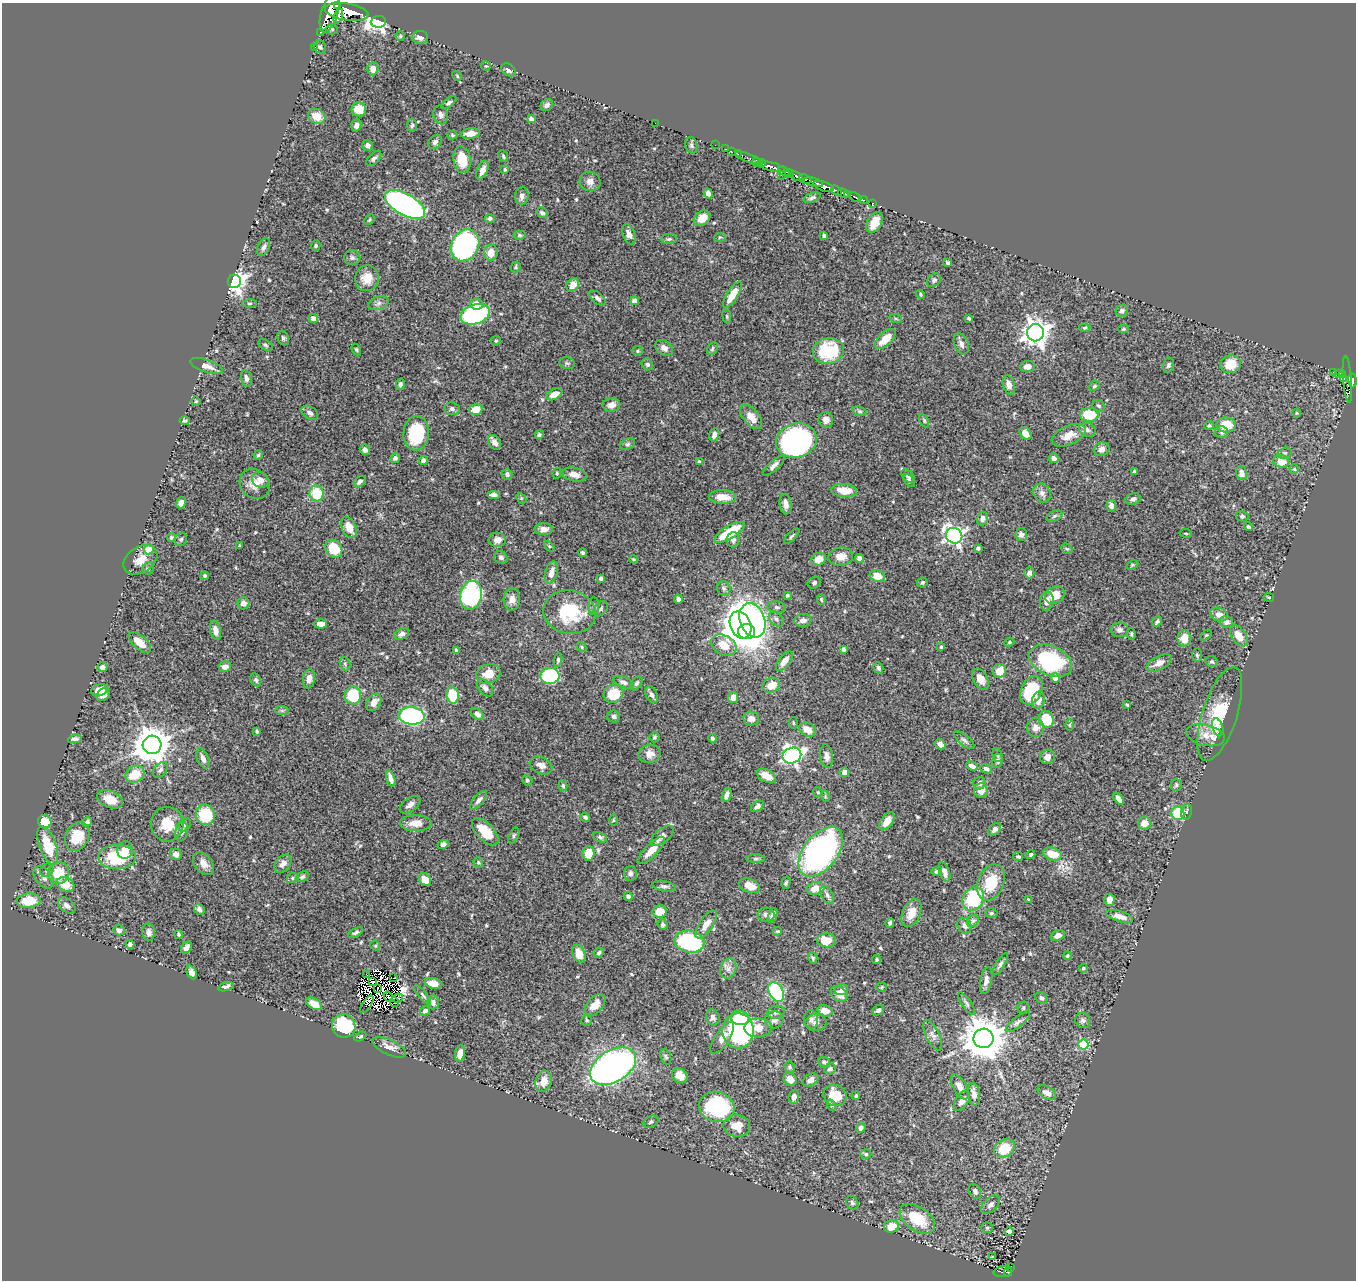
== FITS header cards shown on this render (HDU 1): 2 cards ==
NAXIS1  =                 1354
NAXIS2  =                 1278

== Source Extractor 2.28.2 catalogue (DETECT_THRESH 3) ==
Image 1354 x 1278 px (HDU 1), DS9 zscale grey, 1 PNG px = 1 image px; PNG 1358 x 1282 px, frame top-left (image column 1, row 1278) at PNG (2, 3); each listed source drawn as its Kron ellipse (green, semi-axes under 4 px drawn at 4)
Background 0.766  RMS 0.02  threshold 0.0612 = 3 sigma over >= 5 px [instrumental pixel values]
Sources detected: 559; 10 with non-positive FLUX_AUTO (blend fragments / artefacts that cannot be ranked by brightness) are neither listed nor drawn; of the other 549, the 500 brightest by FLUX_AUTO listed and drawn (49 fainter detections omitted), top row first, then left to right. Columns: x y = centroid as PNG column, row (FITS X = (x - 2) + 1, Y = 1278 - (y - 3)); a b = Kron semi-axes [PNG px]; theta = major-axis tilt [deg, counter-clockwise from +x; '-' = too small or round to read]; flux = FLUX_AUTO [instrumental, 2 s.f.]
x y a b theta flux
337 5 4 2 - 300
347 12 22 8 -9 3600
330 13 20 8 73 3500
338 16 8 4 71 670
378 22 7 6 - 500
332 29 6 5 - 2.7
320 32 2 2 - 12
400 36 5 4 - 1.5
420 37 8 6 -6 6.4
315 47 2 2 - 9.7
320 47 6 6 - 3.1
486 66 5 4 - 1.7
373 69 6 5 - 9.7
508 70 8 5 -35 4.7
457 76 5 4 - 1.8
449 103 9 4 39 3.4
547 105 6 5 - 4.3
359 109 7 7 - 22
441 115 9 7 -74 6.5
317 116 9 7 -23 19
531 119 4 4 - 5.8
655 123 2 2 - 30
356 125 6 5 - 5.2
412 125 7 4 86 2.7
470 133 9 5 7 14
452 135 5 4 - 1.8
435 142 8 6 48 4.5
368 145 5 5 - 5
691 145 8 6 -73 3.6
715 145 2 2 - 7.9
726 149 2 2 - 5.9
732 152 2 2 - 7.6
738 154 2 2 - 14
503 156 6 4 -65 2.6
374 158 9 5 46 3.6
748 158 14 3 -21 92
462 160 13 8 -80 28
757 162 5 4 - 680
762 163 4 3 - 430
771 167 14 3 -13 1100
505 169 4 3 - 1.9
482 170 10 5 67 9.2
784 171 6 3 -21 140
790 174 4 3 - 100
781 175 2 2 - 16
796 176 6 3 -22 210
805 179 7 3 -26 310
590 181 11 9 -20 9.1
813 182 10 4 -14 490
823 186 11 4 -19 1200
837 191 6 3 -36 310
708 193 5 4 - 6.7
843 193 5 3 - 600
848 194 4 3 - 270
522 196 9 6 86 5.8
855 197 6 3 -23 250
812 198 9 4 20 3.6
863 200 4 3 - 120
872 203 3 3 - 43
405 205 22 10 -29 450
542 213 6 5 - 3.8
490 218 5 4 - 3.6
702 218 9 6 37 15
369 220 6 3 46 1.6
875 223 11 7 61 17
629 234 11 6 -68 8.9
520 235 6 4 -5 2.2
824 236 4 3 - 2.2
720 237 6 3 18 1.8
669 239 8 5 1 3
465 245 17 13 63 330
316 246 5 4 - 2
264 247 9 6 67 4.7
491 253 8 7 - 17
352 258 8 7 - 4.2
947 263 4 3 - 2.6
516 267 5 5 - 2
367 278 13 12 - 21
934 280 8 6 40 3.4
234 281 6 6 - 770
573 285 7 6 - 11
920 294 4 4 - 2
732 295 15 5 58 21
598 298 10 5 -40 4.8
635 301 4 4 - 11
249 303 7 3 0 1.8
378 303 10 6 18 5.1
476 304 6 5 - 11
1122 311 6 6 - 3.4
475 314 15 9 18 190
727 316 7 3 -82 1.7
313 318 4 4 - 9.2
969 318 3 3 - 2.1
896 319 6 4 -19 1.7
1085 328 6 4 4 2
1124 329 5 4 - 1.8
1035 333 8 8 - 1300
283 338 8 5 -63 3.1
885 339 13 6 43 22
496 341 5 4 - 1.7
961 344 11 7 -69 6.6
265 345 8 5 -28 2.8
664 348 10 7 -36 7.1
712 349 7 5 61 2.7
356 350 6 4 -59 1.9
638 351 5 4 - 1.7
828 351 16 12 9 74
567 363 7 5 -13 3.2
647 364 6 5 - 2.6
1230 364 10 9 - 31
1168 365 7 5 77 2.7
206 366 17 6 -19 11
1027 366 7 5 6 8.8
1334 372 4 4 - 140
1338 373 4 2 - 80
1343 374 3 2 - 44
246 378 8 5 -78 5.3
1343 378 3 3 - 39
1347 379 24 4 -85 410
1352 380 7 4 -86 390
400 384 6 4 79 3.2
1009 385 10 6 -74 9.3
1094 386 6 4 19 2.3
554 394 8 5 27 14
196 401 4 4 - 1.6
611 405 9 6 8 7.4
1099 406 6 5 - 2.5
452 409 7 6 - 4.2
476 409 7 5 16 14
860 411 7 4 -19 2.4
310 413 9 6 -34 5.3
1297 413 4 3 - 1.7
1089 415 9 7 -1 42
751 417 14 7 -50 15
826 420 8 7 - 7.4
185 421 5 3 - 2.2
924 421 7 4 -65 2.1
1226 425 9 7 0 33
1209 426 5 4 - 2.1
1087 430 8 7 - 5.1
1222 432 6 6 - 4.2
416 433 17 12 86 73
1025 434 7 5 -49 14
539 435 4 4 - 2.6
714 435 7 5 73 7.2
1069 435 18 9 24 18
796 440 21 17 17 340
495 442 8 6 -57 8.1
627 444 8 5 27 3.1
1102 449 8 6 18 8.5
365 450 5 5 - 4.8
1285 453 7 5 17 2.7
258 455 5 4 - 2.2
395 458 5 4 - 3.8
1054 458 5 4 - 4.8
423 461 4 4 - 6.4
699 462 4 3 - 2.4
1281 462 8 6 -17 15
774 465 14 5 42 5.8
1294 469 5 4 - 1.7
1135 471 4 3 - 1.8
557 473 5 4 - 1.7
1241 473 7 5 -73 7.2
507 474 5 5 - 3.4
574 474 12 7 -12 10
908 476 8 5 -48 2.9
260 480 9 7 -28 9.5
909 481 7 4 -52 2.4
360 482 7 4 42 3.9
255 484 16 14 -41 17
844 491 13 6 -6 22
317 493 8 7 - 41
1042 493 10 8 -60 6.5
494 495 6 4 -7 5.6
722 497 13 7 -2 18
521 498 6 4 -46 1.8
1133 499 8 5 14 4.6
181 503 6 5 - 6.6
785 504 10 6 -82 8
1111 506 5 5 - 6.2
1054 516 8 5 28 3.1
1242 516 6 5 - 2.2
982 518 7 5 74 6.4
349 527 11 7 -66 16
1248 527 4 4 - 3.1
544 529 9 6 2 7.1
729 532 17 6 31 53
1186 533 6 3 -9 1.5
1021 534 6 6 - 5.4
792 536 10 4 45 2.6
954 536 8 7 - 500
171 537 4 4 - 2.1
181 539 7 6 - 2.9
497 540 8 7 - 9.4
733 540 7 6 - 5.5
240 545 3 3 - 1.9
549 546 6 4 -46 1.8
978 548 3 3 - 2.3
149 549 5 5 - 41
334 549 9 8 - 38
1067 549 6 4 -41 2
583 553 4 3 - 2.3
501 557 7 6 - 4.4
841 557 12 9 8 14
859 558 4 4 - 13
634 559 4 3 - 1.6
819 559 7 6 - 16
140 560 18 13 34 20
1132 565 6 4 26 1.8
148 568 6 5 - 2.6
551 572 11 6 73 11
1029 573 5 5 - 4.9
205 576 4 4 - 2.9
877 576 8 5 -20 18
601 578 4 4 - 4
922 582 5 5 - 2.1
814 583 7 5 29 3
724 588 7 6 - 3.5
471 595 14 11 78 180
787 595 3 3 - 3
1055 595 10 8 27 22
1269 597 5 2 - 1.5
512 599 11 8 87 10
678 599 4 4 - 4.1
821 600 5 4 - 1.7
1047 601 9 6 79 8.6
243 603 6 6 - 7.1
594 606 9 5 88 3.3
777 607 9 5 -7 3.5
601 609 8 6 46 3.6
570 612 26 21 -10 73
1219 615 9 6 -18 10
776 619 9 6 -46 3.9
752 620 18 12 -70 290
803 620 9 6 6 6.5
1157 622 6 4 45 3
1226 622 7 6 - 6.4
320 624 6 4 -2 11
741 625 14 10 -68 2700
215 630 10 5 -76 9
1119 630 9 7 6 5.1
747 632 8 7 - 320
402 634 8 5 26 5.5
1131 634 6 4 -88 2
1206 635 6 4 44 1.7
1239 636 12 7 -55 18
1184 638 8 6 83 19
140 642 13 7 -41 18
1009 642 5 4 - 1.7
724 645 13 9 -30 23
582 647 5 4 - 2
941 647 4 4 - 1.5
843 649 4 3 - 3.8
457 651 4 3 - 3.1
1197 655 7 5 -89 2.5
558 660 7 4 81 2.5
784 661 11 5 52 12
1050 661 22 14 -23 140
1212 662 6 5 - 2.8
1159 663 14 6 27 11
345 664 7 5 -69 2.4
102 667 5 5 - 6.1
225 667 6 5 - 7.2
878 668 6 5 - 3.4
999 671 7 6 - 20
488 674 12 9 19 19
550 676 9 8 - 120
1055 678 5 4 - 11
309 679 9 6 81 8.2
981 679 11 7 -61 11
256 680 7 5 -62 2.8
624 682 10 5 -21 4.9
637 683 8 5 56 3.2
771 685 9 7 28 18
485 688 10 6 -51 5.2
100 690 8 5 16 12
1031 690 15 10 66 74
613 694 10 9 - 37
103 695 7 5 41 7.2
353 695 9 8 - 53
452 695 8 6 -81 47
652 695 9 5 -62 4.8
733 698 5 5 - 11
1038 700 8 6 76 10
374 702 9 6 57 11
1127 705 4 2 - 1.9
282 710 7 4 0 2.4
477 714 7 5 -37 6.2
1220 714 49 17 72 65
412 716 13 8 -6 210
614 716 6 6 - 3.3
751 719 8 7 - 8.9
1046 719 8 7 - 39
793 723 6 3 -82 1.5
1070 725 6 4 90 1.6
1218 727 9 5 -71 4
1035 728 9 8 - 9.7
807 730 8 6 -30 16
257 731 4 3 - 2
1205 735 19 10 -14 14
654 737 5 5 - 2.5
712 738 4 4 - 3.4
75 739 7 3 10 3.9
964 740 12 5 -39 4.3
940 744 6 4 -35 7.3
152 745 9 9 - 3100
649 754 11 9 8 11
998 755 7 5 -74 2.4
792 756 9 7 21 460
827 756 12 6 -82 6.6
1047 757 7 7 - 8.4
203 759 10 5 -67 7.4
998 761 7 5 78 3.6
541 765 12 8 -26 10
972 766 6 4 -24 6.1
986 769 6 4 -23 4.3
160 770 9 6 49 4.6
844 772 5 4 - 8.2
135 774 10 8 32 31
766 776 10 6 -28 14
391 779 8 3 -75 6.9
527 780 5 4 - 2.5
979 783 6 6 - 5.5
1176 785 6 5 - 2.7
563 786 5 4 - 2
981 790 7 7 - 12
818 792 5 4 - 1.6
727 795 7 4 71 5.8
825 796 6 3 -73 1.6
110 799 13 8 -22 20
1118 799 6 4 -54 7.9
479 800 11 5 49 5.2
410 805 12 6 36 6.3
757 806 7 5 36 4.9
1186 812 8 5 79 3.1
1178 813 7 6 - 55
205 815 10 9 - 72
585 817 5 3 - 2.4
613 820 6 4 90 1.6
887 821 10 5 56 15
45 822 7 6 - 29
87 822 5 4 - 2.9
416 823 16 8 1 16
1145 823 6 6 - 16
167 824 17 16 - 32
185 825 7 6 - 4.3
995 829 7 5 45 4.3
182 831 10 6 80 5.4
485 832 17 8 -46 30
77 836 15 11 61 36
514 836 8 4 64 2.7
662 836 13 7 39 7.8
600 837 7 4 -23 2.8
443 844 5 4 - 6.6
48 845 20 8 -70 49
125 850 9 7 79 13
651 850 18 6 45 19
821 852 29 17 51 360
589 853 7 6 - 29
176 854 6 5 - 5.4
1052 854 9 6 -17 21
1031 855 5 4 - 2.8
1018 856 5 3 - 2.1
117 857 19 12 0 83
756 859 9 4 0 2.7
478 862 5 4 - 2.1
203 863 13 8 -51 10
283 864 10 7 48 8.3
47 870 7 6 - 3.6
937 871 5 4 - 3.5
944 872 10 5 -69 7.6
59 873 11 10 - 36
630 873 7 6 - 4.5
44 877 13 8 -50 7.4
302 877 7 4 28 2.6
293 878 6 5 - 2.5
425 880 7 5 -53 14
991 882 19 13 68 45
786 883 6 4 74 2.2
66 884 9 6 -30 21
664 886 12 5 -10 4.3
750 886 11 6 -22 17
815 888 9 6 12 16
827 895 10 5 -61 4.4
628 896 4 4 - 3.3
973 899 12 10 56 79
1029 900 4 2 - 1.7
1110 900 6 5 - 13
29 901 12 7 3 33
67 905 10 6 -39 6.3
199 909 5 5 - 4.5
660 911 7 6 - 22
911 913 15 9 67 15
991 913 6 4 4 2.5
766 915 8 7 - 5.6
773 916 8 4 69 5.3
1120 916 14 5 -17 11
973 921 6 5 - 2.9
890 923 4 4 - 3.1
662 924 6 5 - 3
706 925 16 6 56 14
964 926 8 6 -59 4.1
119 930 6 5 - 5.1
777 931 4 3 - 1.5
149 932 9 6 -85 6
356 933 8 4 30 2.8
179 934 4 3 - 2.2
1058 935 7 5 26 7.1
827 940 9 7 -5 24
690 942 15 11 -11 150
130 944 4 4 - 5.7
375 946 5 4 - 1.8
186 948 6 4 50 5.3
599 953 5 4 - 3.1
579 954 9 6 -69 17
1067 955 4 4 - 1.5
813 958 6 4 -69 2.1
877 959 4 4 - 2
1000 964 13 4 59 4.2
1083 968 4 4 - 2.4
728 969 10 8 67 7.2
192 972 7 5 -66 7.3
366 974 3 2 - 1.8
393 978 3 2 - 1.8
986 980 13 6 79 7.6
373 982 3 2 - 1.9
433 983 9 5 -13 12
226 987 8 4 17 4.9
882 987 5 4 - 1.8
377 989 3 2 - 3.2
842 990 6 5 - 4.6
776 992 11 7 -62 140
839 994 9 7 -43 13
423 995 12 3 -49 2.8
388 997 5 2 - 1.6
398 998 5 4 - 4.6
1041 998 6 5 - 3.1
394 1002 5 2 - 2.8
433 1002 7 6 - 5
967 1003 13 4 -56 3.8
314 1004 9 5 -29 13
367 1004 10 3 56 4.3
595 1005 13 7 48 15
1023 1008 6 5 - 2.5
878 1010 6 4 40 3.7
425 1011 5 4 - 4.2
825 1011 8 5 -16 14
776 1012 9 6 10 4.2
713 1017 8 6 -72 4.5
740 1018 9 7 -12 33
811 1019 9 7 -88 4.6
587 1020 5 5 - 2.2
774 1020 9 8 - 8.1
1083 1020 8 7 - 4
1018 1022 14 5 37 5
816 1023 10 8 3 6.8
344 1026 12 11 - 69
758 1028 14 9 2 21
738 1031 17 15 -90 200
933 1035 16 6 -65 7.7
360 1036 6 4 30 2.2
722 1038 19 7 57 11
983 1038 10 9 - 4600
1083 1045 5 5 - 87
389 1047 18 7 -25 12
460 1054 8 5 80 11
666 1057 8 5 -70 2.5
824 1062 6 5 - 2.8
613 1066 25 16 32 560
790 1067 6 5 - 2.3
830 1069 6 5 - 3.8
680 1076 8 7 - 13
790 1079 7 6 - 11
811 1080 8 6 30 6.4
544 1081 11 8 73 15
960 1087 14 6 -60 9.1
1047 1093 10 6 -30 9.3
974 1094 11 6 -81 9.4
835 1095 12 10 -29 29
856 1096 4 3 - 1.6
794 1097 7 5 83 5.9
962 1101 11 6 56 6.5
831 1105 6 3 -71 1.8
717 1107 18 15 -17 140
651 1122 8 5 28 3.3
737 1126 13 11 -10 21
861 1128 5 4 - 4.2
1005 1148 10 8 31 43
866 1154 5 4 - 1.9
975 1191 8 5 -62 4
852 1203 7 5 -59 3.5
991 1205 11 6 43 6.6
917 1219 20 11 -35 51
891 1226 7 6 - 21
987 1228 6 5 - 2
1009 1231 5 4 - 7.4
992 1257 3 3 - 4.8
1010 1267 4 3 - 18
1003 1272 9 5 4 100
1008 1272 5 4 - 75
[49 fainter detections neither listed nor drawn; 10 non-positive-flux detections neither listed nor drawn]